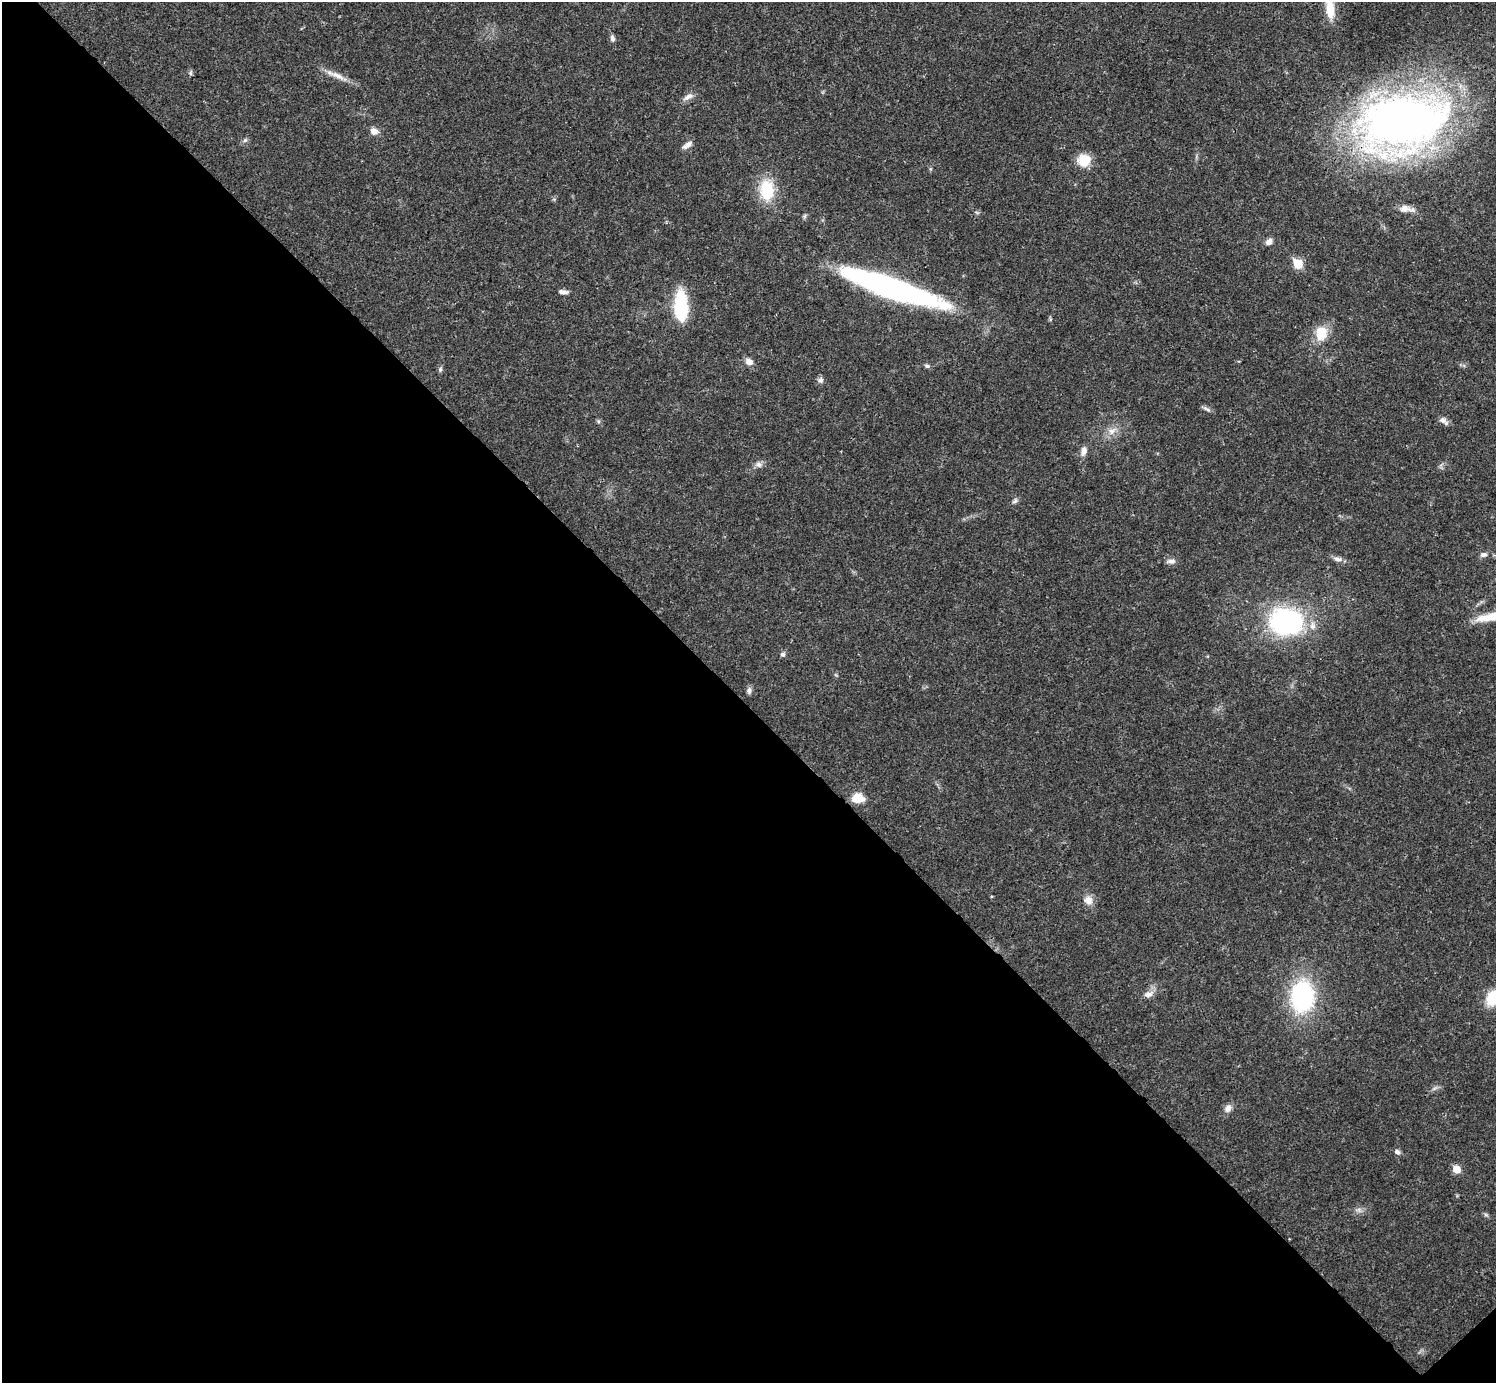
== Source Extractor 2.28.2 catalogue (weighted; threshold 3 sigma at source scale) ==
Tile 14 of 4 x 4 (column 2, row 4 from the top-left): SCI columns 1496-2989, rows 158-1538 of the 5981 x 5981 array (HDU 1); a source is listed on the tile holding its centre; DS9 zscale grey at full resolution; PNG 1498 x 1385 px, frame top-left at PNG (2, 2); no overlay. Shown black and unused: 49% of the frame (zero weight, under 3 of 4 exposures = <1% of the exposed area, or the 3 px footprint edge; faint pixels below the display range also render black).
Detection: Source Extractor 2.28.2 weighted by HDU 2 'WHT'; one run over the whole footprint, this tile lists its part. Background 0.021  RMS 0.0022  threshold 0.01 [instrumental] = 3 sigma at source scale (4.5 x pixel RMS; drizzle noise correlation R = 1.50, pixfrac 1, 0.05/0.05 arcsec/px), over >= 5 px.
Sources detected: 42; all 42 listed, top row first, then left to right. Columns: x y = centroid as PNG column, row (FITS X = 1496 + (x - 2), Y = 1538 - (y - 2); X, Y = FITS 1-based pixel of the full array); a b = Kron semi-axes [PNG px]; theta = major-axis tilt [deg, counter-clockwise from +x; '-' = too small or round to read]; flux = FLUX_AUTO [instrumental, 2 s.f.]
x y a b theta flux
1330 9 26 10 -84 4
612 38 9 6 -66 0.64
338 76 27 7 -24 2.4
688 97 15 7 34 1.2
1403 122 74 46 10 190
374 131 9 8 - 1.5
245 140 7 4 45 0.44
687 145 14 6 36 1.1
1084 160 13 13 - 4.9
767 190 27 18 -87 8.1
1405 209 14 9 -4 1.6
1269 242 9 7 38 1.1
1298 264 6 5 - 8
892 289 99 17 -19 69
563 292 12 5 -5 0.94
681 307 30 12 -87 15
1321 333 16 12 83 5
749 362 11 8 -32 1.3
927 366 6 5 - 0.46
440 369 7 5 87 0.47
821 380 7 7 - 0.69
1207 409 13 4 -24 0.58
1442 420 11 7 -20 1.2
598 421 6 4 -46 0.37
1112 431 12 9 34 1.7
1083 451 12 8 77 1.4
759 464 9 7 -43 0.86
1015 501 10 5 52 0.56
1483 555 10 6 7 0.82
1338 559 13 6 -11 1
1172 561 11 7 2 1
1286 621 27 21 -9 40
783 654 6 6 - 0.53
749 691 9 6 -90 0.68
858 798 12 9 -3 4.1
1088 900 12 11 - 1.7
1148 994 13 8 15 1.4
1302 996 26 19 87 31
1494 998 14 11 49 9.3
1228 1108 11 8 53 1.3
1397 1152 7 6 - 0.67
1456 1169 6 6 - 3.8
Overlapping masked pixels (flux is a lower limit): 2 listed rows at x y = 1403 122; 892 289
Isophote crosses this tile's border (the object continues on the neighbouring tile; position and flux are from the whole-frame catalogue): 2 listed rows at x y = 1330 9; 1494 998